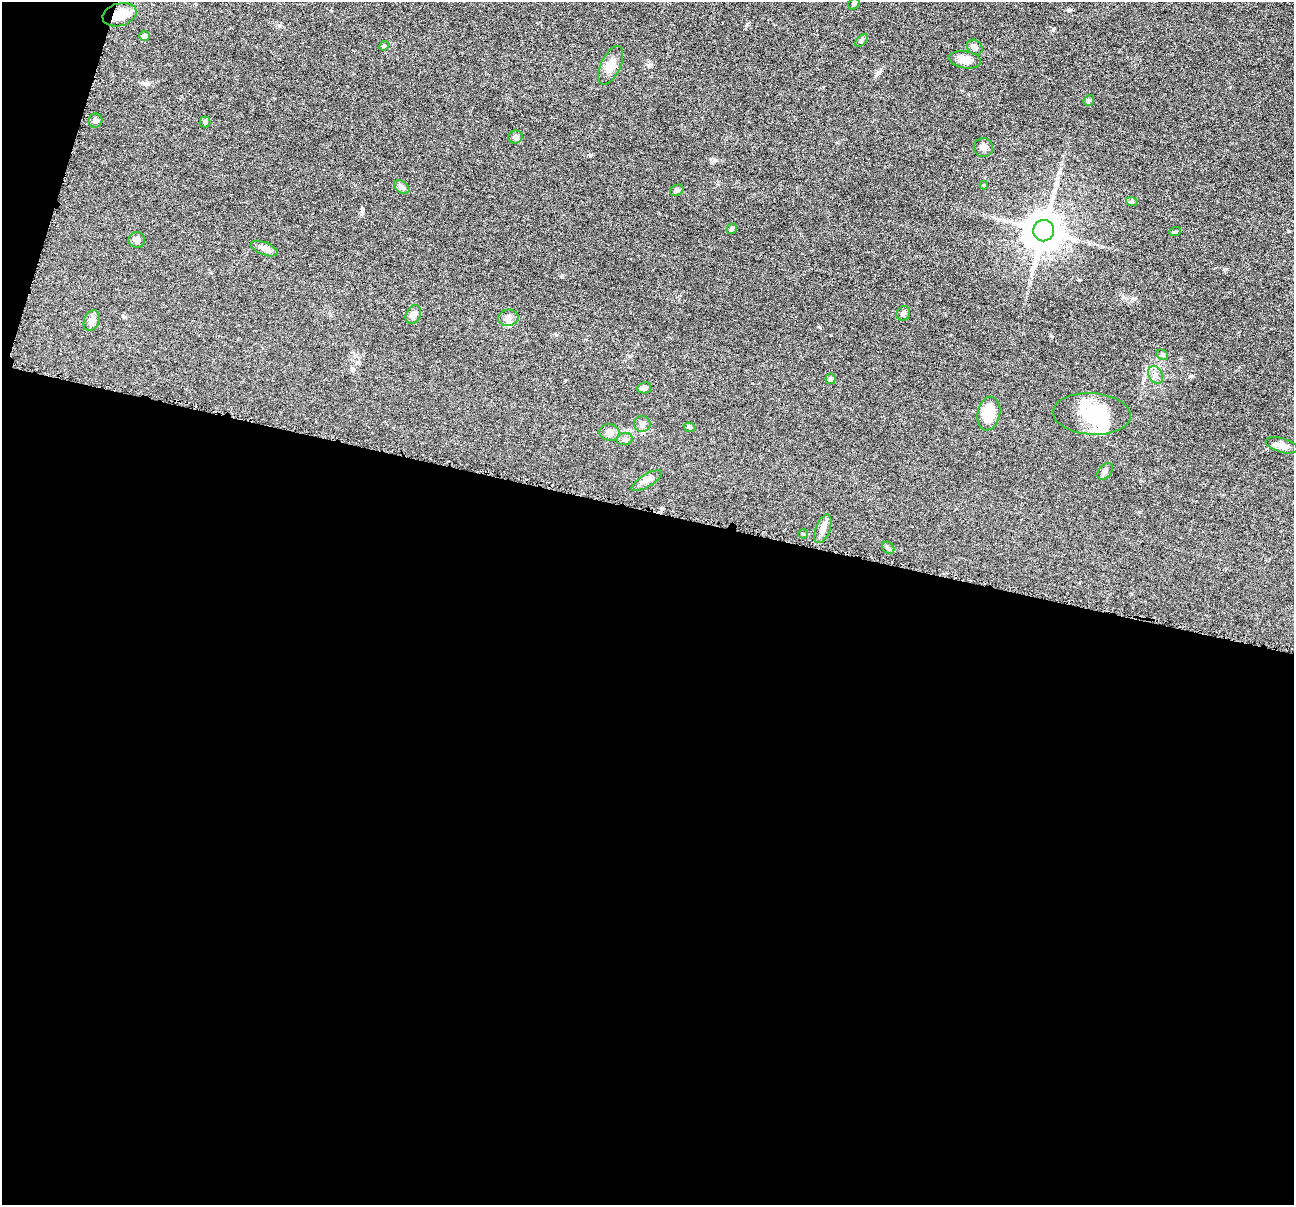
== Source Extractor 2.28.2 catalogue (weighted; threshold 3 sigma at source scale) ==
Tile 13 of 4 x 4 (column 1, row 4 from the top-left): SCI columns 6-1297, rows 254-1456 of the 5180 x 5196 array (HDU 1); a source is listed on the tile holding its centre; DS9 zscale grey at full resolution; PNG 1296 x 1207 px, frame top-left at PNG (2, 2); each listed source drawn as its Kron ellipse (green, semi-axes under 4 px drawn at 4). Shown black and unused: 59% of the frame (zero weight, under 4 of 8 exposures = <1% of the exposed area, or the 3 px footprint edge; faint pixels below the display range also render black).
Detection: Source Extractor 2.28.2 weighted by HDU 2 'WHT'; one run over the whole footprint, this tile lists its part. Background 0.0365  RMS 0.0033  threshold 0.0134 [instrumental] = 3 sigma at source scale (4.09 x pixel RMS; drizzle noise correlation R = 1.36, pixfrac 0.8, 0.05/0.05 arcsec/px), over >= 5 px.
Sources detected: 45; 2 inside a brighter object's white glare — neither listed nor drawn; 1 inside a brighter listed object's ellipse — not listed separately; the other 42 listed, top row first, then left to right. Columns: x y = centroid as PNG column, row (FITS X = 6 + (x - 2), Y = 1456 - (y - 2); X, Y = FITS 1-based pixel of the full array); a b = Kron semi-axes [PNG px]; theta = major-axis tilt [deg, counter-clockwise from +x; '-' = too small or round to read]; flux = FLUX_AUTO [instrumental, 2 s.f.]
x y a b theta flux
854 4 6 5 - 0.49
119 15 17 11 16 5.6
144 36 5 5 - 1
861 41 7 4 45 0.49
384 46 5 4 - 0.32
975 47 8 7 - 1.4
965 60 16 8 -10 2.2
611 65 21 10 64 3.2
1089 100 6 4 51 0.45
95 121 7 7 - 0.74
205 122 5 5 - 0.48
515 137 7 6 - 1
983 147 9 9 - 1.5
984 185 4 4 - 0.27
402 187 9 5 -36 0.76
677 190 7 5 28 0.73
1132 202 6 4 -18 0.42
732 229 5 4 - 0.62
1044 231 11 10 - 770
1175 232 6 4 19 0.34
137 240 8 8 - 1.2
264 248 14 6 -21 1.4
903 313 8 6 50 0.81
413 314 10 7 62 1.7
508 318 10 8 7 1.5
92 321 11 7 68 1.2
1162 355 6 4 -29 0.49
1156 375 9 7 -63 1.3
830 379 5 5 - 0.68
644 388 7 5 12 0.96
989 414 17 11 78 7.7
1092 414 39 20 -4 13
642 424 8 8 - 1.1
689 427 6 4 -17 0.48
610 432 10 8 -11 1.3
625 439 8 6 14 0.77
1282 445 16 7 -16 2.4
1105 471 10 6 49 0.95
647 480 17 6 31 1.5
823 529 15 7 70 2
803 534 5 4 - 0.32
888 548 7 5 -43 0.61
Overlapping masked pixels (flux is a lower limit): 1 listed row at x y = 119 15
Unlisted compact peaks at least as high as the median listed source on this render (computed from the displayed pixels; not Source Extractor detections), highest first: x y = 1191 376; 590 155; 1053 30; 747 24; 1079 280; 1051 336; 362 210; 565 380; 1069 10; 819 327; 877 74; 648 65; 280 26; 562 276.